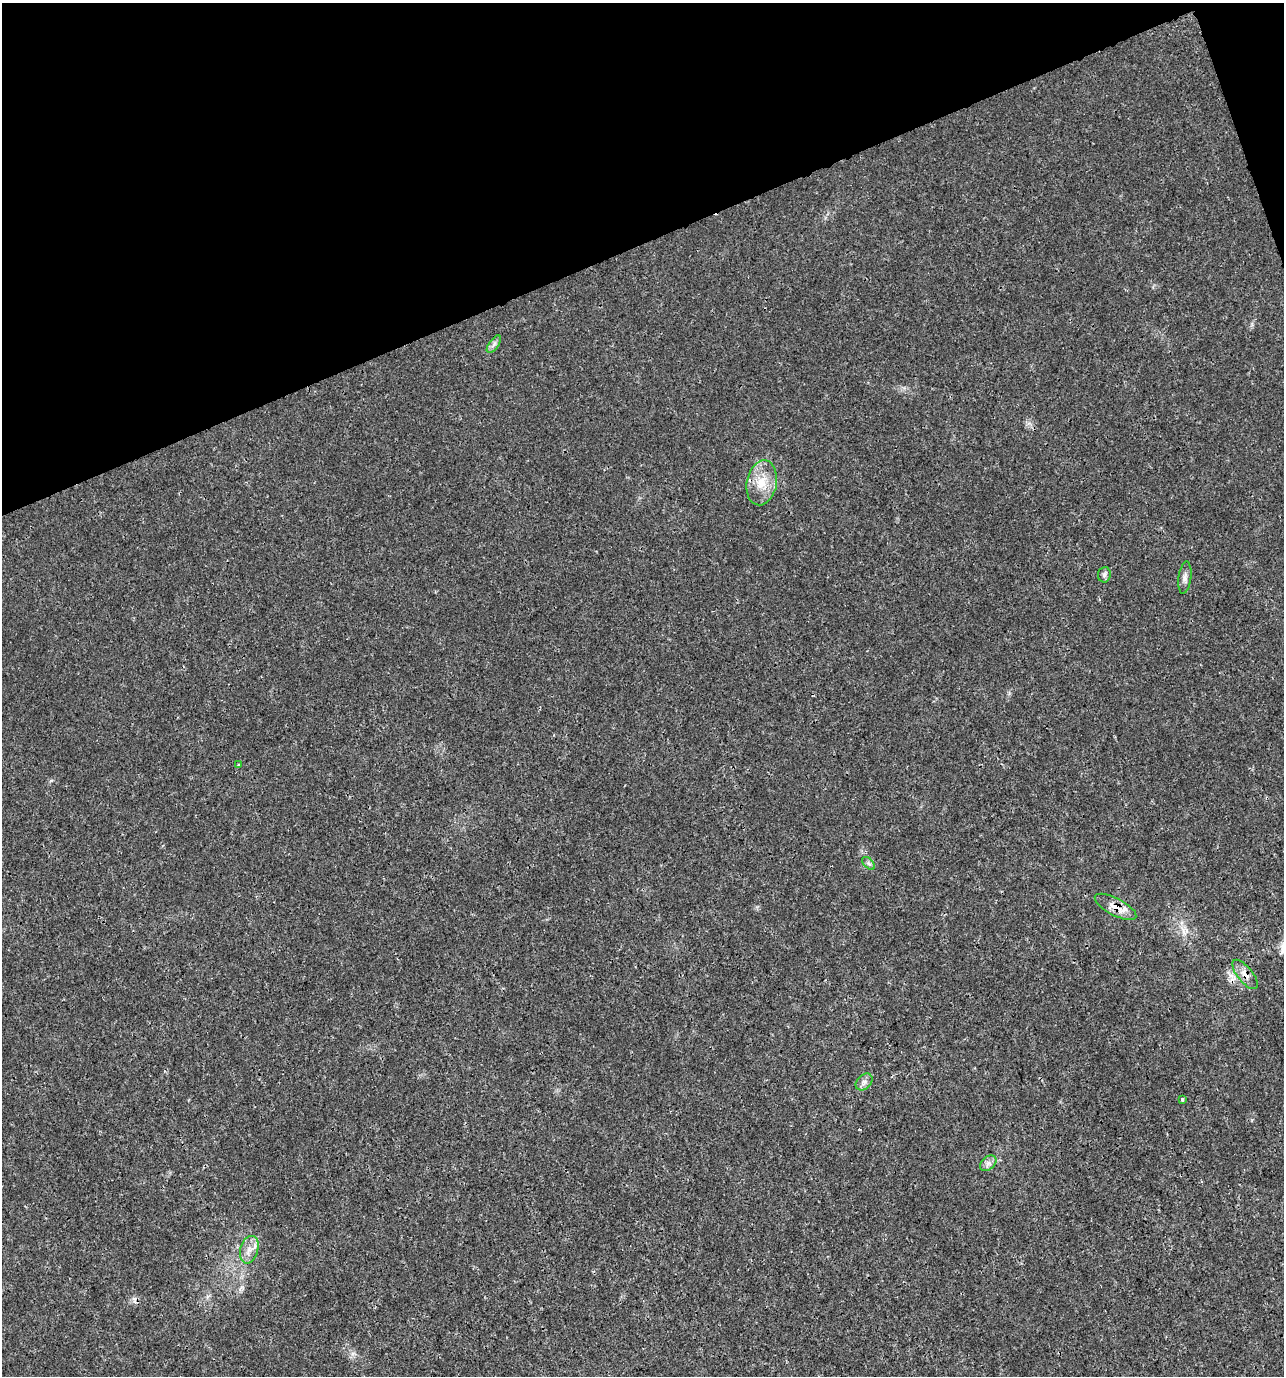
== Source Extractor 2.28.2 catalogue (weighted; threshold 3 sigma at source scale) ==
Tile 3 of 4 x 4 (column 3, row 1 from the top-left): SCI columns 2701-3982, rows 4126-5499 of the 5348 x 5507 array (HDU 1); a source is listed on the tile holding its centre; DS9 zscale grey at full resolution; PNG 1286 x 1378 px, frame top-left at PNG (2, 3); each listed source drawn as its Kron ellipse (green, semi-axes under 4 px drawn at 4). Shown black and unused: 18% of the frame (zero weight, under 3 of 4 exposures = <1% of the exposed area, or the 3 px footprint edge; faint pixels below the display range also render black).
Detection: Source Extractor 2.28.2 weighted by HDU 2 'WHT'; one run over the whole footprint, this tile lists its part. Background 0.0058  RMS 0.0019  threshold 0.00852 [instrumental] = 3 sigma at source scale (4.5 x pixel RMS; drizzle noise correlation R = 1.50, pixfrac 1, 0.0396/0.0396 arcsec/px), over >= 5 px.
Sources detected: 13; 1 cosmic-ray / hot-pixel residue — neither listed nor drawn; the other 12 listed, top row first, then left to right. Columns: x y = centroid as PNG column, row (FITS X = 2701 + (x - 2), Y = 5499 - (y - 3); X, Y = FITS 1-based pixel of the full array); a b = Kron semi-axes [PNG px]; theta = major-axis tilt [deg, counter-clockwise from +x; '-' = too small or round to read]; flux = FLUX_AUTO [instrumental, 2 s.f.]
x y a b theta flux
494 344 10 5 55 0.63
762 483 23 15 79 4.1
1104 575 8 6 82 0.5
1185 578 16 6 83 0.87
239 765 3 3 - 0.55
869 863 8 4 -46 0.53
1116 907 23 8 -28 2.5
1245 974 18 7 -51 1.5
864 1082 10 7 45 0.78
1182 1099 3 3 - 1
988 1163 9 6 40 0.78
249 1250 14 9 75 1.6
Overlapping masked pixels (flux is a lower limit): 2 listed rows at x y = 1116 907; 1245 974